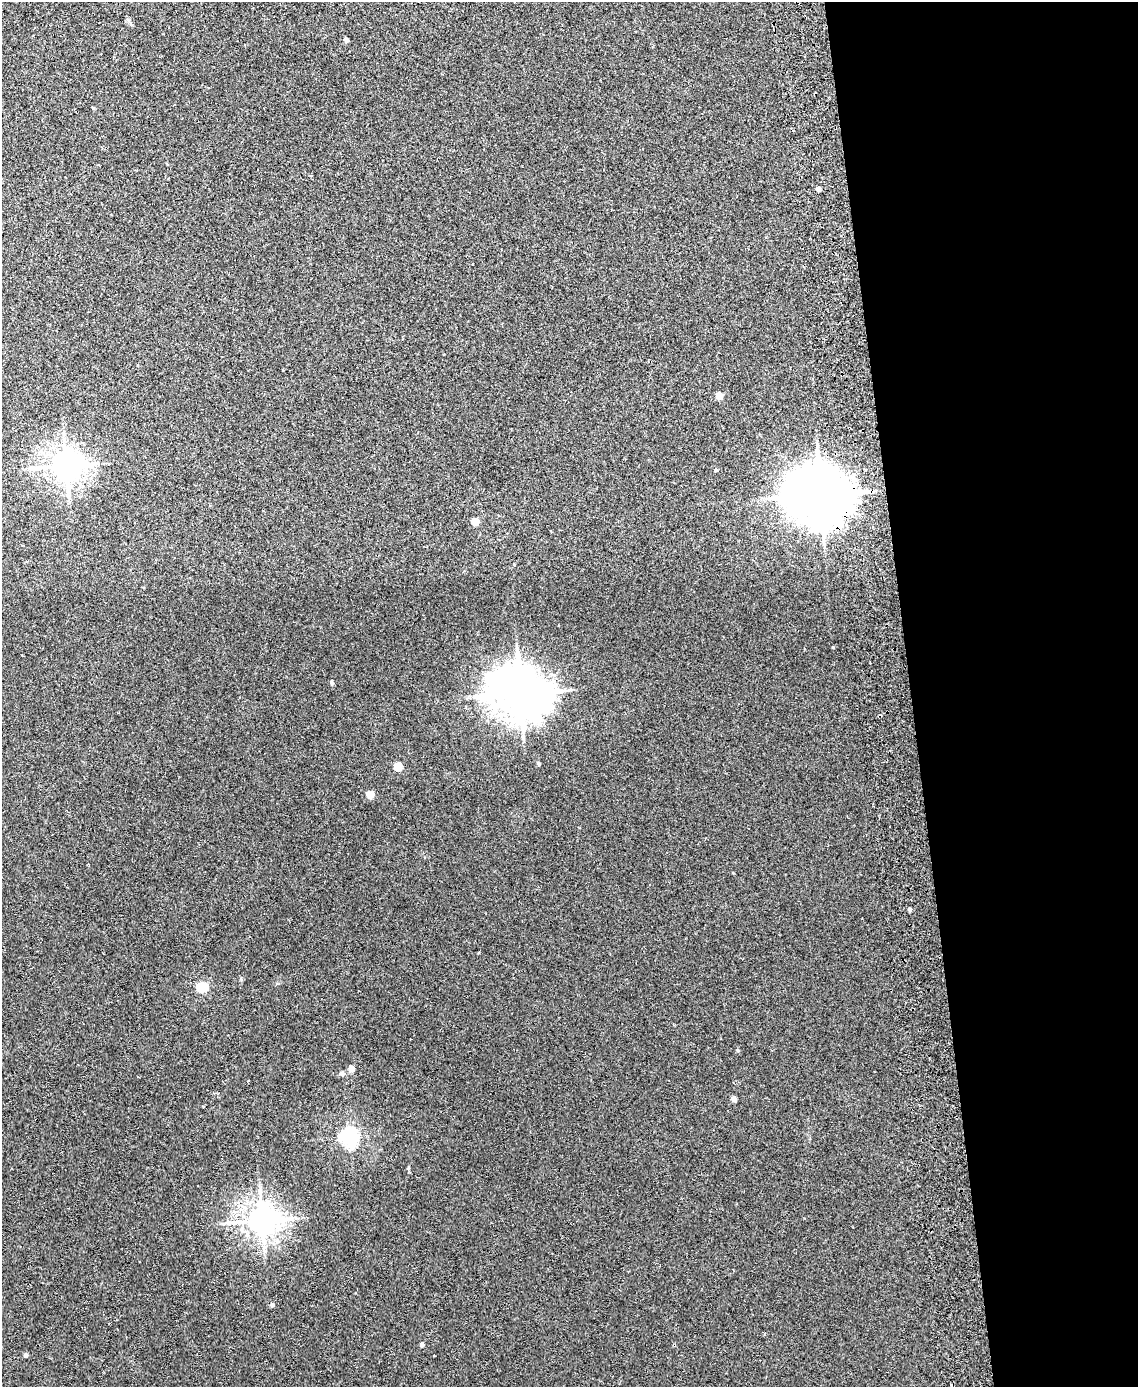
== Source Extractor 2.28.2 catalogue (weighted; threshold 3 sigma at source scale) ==
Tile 8 of 4 x 3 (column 4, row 2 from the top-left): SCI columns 3463-4598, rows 1527-2911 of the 4656 x 4538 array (HDU 1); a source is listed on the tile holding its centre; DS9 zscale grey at full resolution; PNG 1140 x 1389 px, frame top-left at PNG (2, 2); no overlay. Shown black and unused: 20% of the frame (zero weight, under 2 of 3 exposures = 3% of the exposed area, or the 3 px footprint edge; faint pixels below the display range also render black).
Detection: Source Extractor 2.28.2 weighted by HDU 2 'WHT'; one run over the whole footprint, this tile lists its part. Background 0.0315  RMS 0.0064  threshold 0.0289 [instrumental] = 3 sigma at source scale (4.5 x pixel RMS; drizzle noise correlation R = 1.50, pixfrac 1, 0.05/0.05 arcsec/px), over >= 5 px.
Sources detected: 26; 1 cosmic-ray / hot-pixel residue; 1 long thin detection or spike segment (spike, bleed or trail) — not listed; the other 24 listed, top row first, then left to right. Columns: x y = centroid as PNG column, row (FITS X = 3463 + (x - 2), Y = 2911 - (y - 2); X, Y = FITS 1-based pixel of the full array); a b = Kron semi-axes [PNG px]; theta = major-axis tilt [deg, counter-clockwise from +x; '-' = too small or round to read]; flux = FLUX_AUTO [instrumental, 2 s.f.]
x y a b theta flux
346 40 4 4 - 2.8
93 108 4 3 - 0.64
818 189 4 4 - 3.6
719 395 5 4 - 10
66 466 9 9 - 920
716 470 4 3 - 2.5
820 495 18 15 -13 4400
475 521 5 4 - 11
332 682 6 4 -87 0.83
520 693 16 13 -21 2900
538 763 4 3 - 1.2
398 766 5 5 - 20
370 795 5 4 - 13
910 909 4 4 - 1.7
202 987 7 5 1 49
738 1050 5 4 - 0.73
351 1068 5 4 - 7.2
342 1074 5 5 - 2.1
734 1099 4 4 - 5
349 1137 6 6 - 240
262 1220 8 8 - 920
272 1305 5 4 - 1.5
422 1345 4 4 - 1.7
25 1355 5 4 - 1.7
Overlapping masked pixels (flux is a lower limit): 1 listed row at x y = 820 495
Unlisted compact peaks at least as high as the median listed source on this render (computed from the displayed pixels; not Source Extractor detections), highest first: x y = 833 647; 241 979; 733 873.